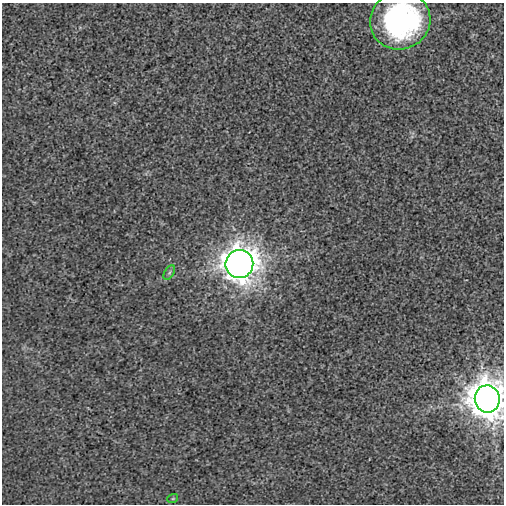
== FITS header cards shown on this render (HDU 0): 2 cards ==
NAXIS1  =                  502
NAXIS2  =                  502

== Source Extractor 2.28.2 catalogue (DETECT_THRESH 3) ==
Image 502 x 502 px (HDU 0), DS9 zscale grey, 1 PNG px = 1 image px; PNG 506 x 506 px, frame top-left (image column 1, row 502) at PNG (2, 3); each listed source drawn as its Kron ellipse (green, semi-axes under 4 px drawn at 4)
Background -7.31e-05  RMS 0.0028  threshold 0.00828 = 3 sigma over >= 5 px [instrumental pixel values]
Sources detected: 5; all 5 listed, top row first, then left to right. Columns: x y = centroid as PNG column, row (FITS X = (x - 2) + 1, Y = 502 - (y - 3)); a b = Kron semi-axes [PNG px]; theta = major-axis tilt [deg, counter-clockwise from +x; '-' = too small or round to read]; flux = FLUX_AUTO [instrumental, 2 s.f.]
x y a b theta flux
400 21 30 28 22 40
239 264 14 14 - 320
169 273 8 4 59 0.46
487 399 13 12 - 500
173 498 5 3 - 0.17
At the frame edge (FLAGS 8, measured only in part): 2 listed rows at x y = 400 21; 487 399